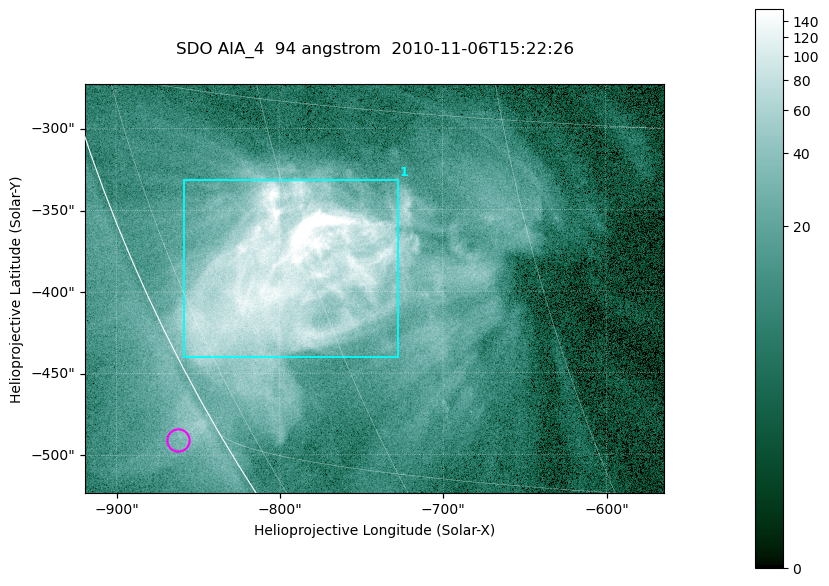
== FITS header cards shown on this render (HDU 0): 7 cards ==
TELESCOP= 'SDO     '           /
INSTRUME= 'AIA_4   '           /
WAVELNTH=                   94 /
WAVEUNIT= 'angstrom'           /
DATE-OBS= '2010-11-06T15:22:26.12' /
CTYPE1  = 'HPLN-TAN'           /
CTYPE2  = 'HPLT-TAN'           /

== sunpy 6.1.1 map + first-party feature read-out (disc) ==
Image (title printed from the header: SDO AIA_4  94 angstrom  2010-11-06T15:22:26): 591 x 417 px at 0.6 arcsec/px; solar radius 968 arcsec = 1614 px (partial field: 2.7% of the solar disc is inside the frame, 89% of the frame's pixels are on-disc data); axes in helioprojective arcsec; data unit not stated in the header (colour bar unlabelled)
Pointing: header CRPIX1/2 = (2053.81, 2042.90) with CRVAL1/2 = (0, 0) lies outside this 591 x 417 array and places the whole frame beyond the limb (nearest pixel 1.36 R_sun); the SolarSoft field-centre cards XCEN/YCEN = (-741.6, -398.2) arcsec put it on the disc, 768 arcsec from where CRPIX/CRVAL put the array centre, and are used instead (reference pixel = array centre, CRVAL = XCEN/YCEN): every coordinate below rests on XCEN/YCEN
Orientation: roll -0.138 deg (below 1 deg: not rotated)
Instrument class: DISC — disc imager (sunpy class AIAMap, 94 A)
Bright regions (active regions / flare kernels): reference = the on-disc median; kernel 5 px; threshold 5 sigma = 55.2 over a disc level ~10.5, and >= 1.15x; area >= 246 px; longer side >= 5 px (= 3 arcsec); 1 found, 1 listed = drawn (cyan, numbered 1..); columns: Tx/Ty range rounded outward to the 2 arcsec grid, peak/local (2 s.f.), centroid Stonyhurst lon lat
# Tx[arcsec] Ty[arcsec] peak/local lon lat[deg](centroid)
1 -860..-726 -440..-330 33 -62 -22
Off-limb structures (1.02-1.3 R_sun): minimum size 123 px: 1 found; the strongest spans PA ~120 deg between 1.02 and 1.04 R_sun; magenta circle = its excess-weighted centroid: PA ~120 deg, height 1.02 R_sun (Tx ~-862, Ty ~-490 arcsec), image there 1.6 x the reference